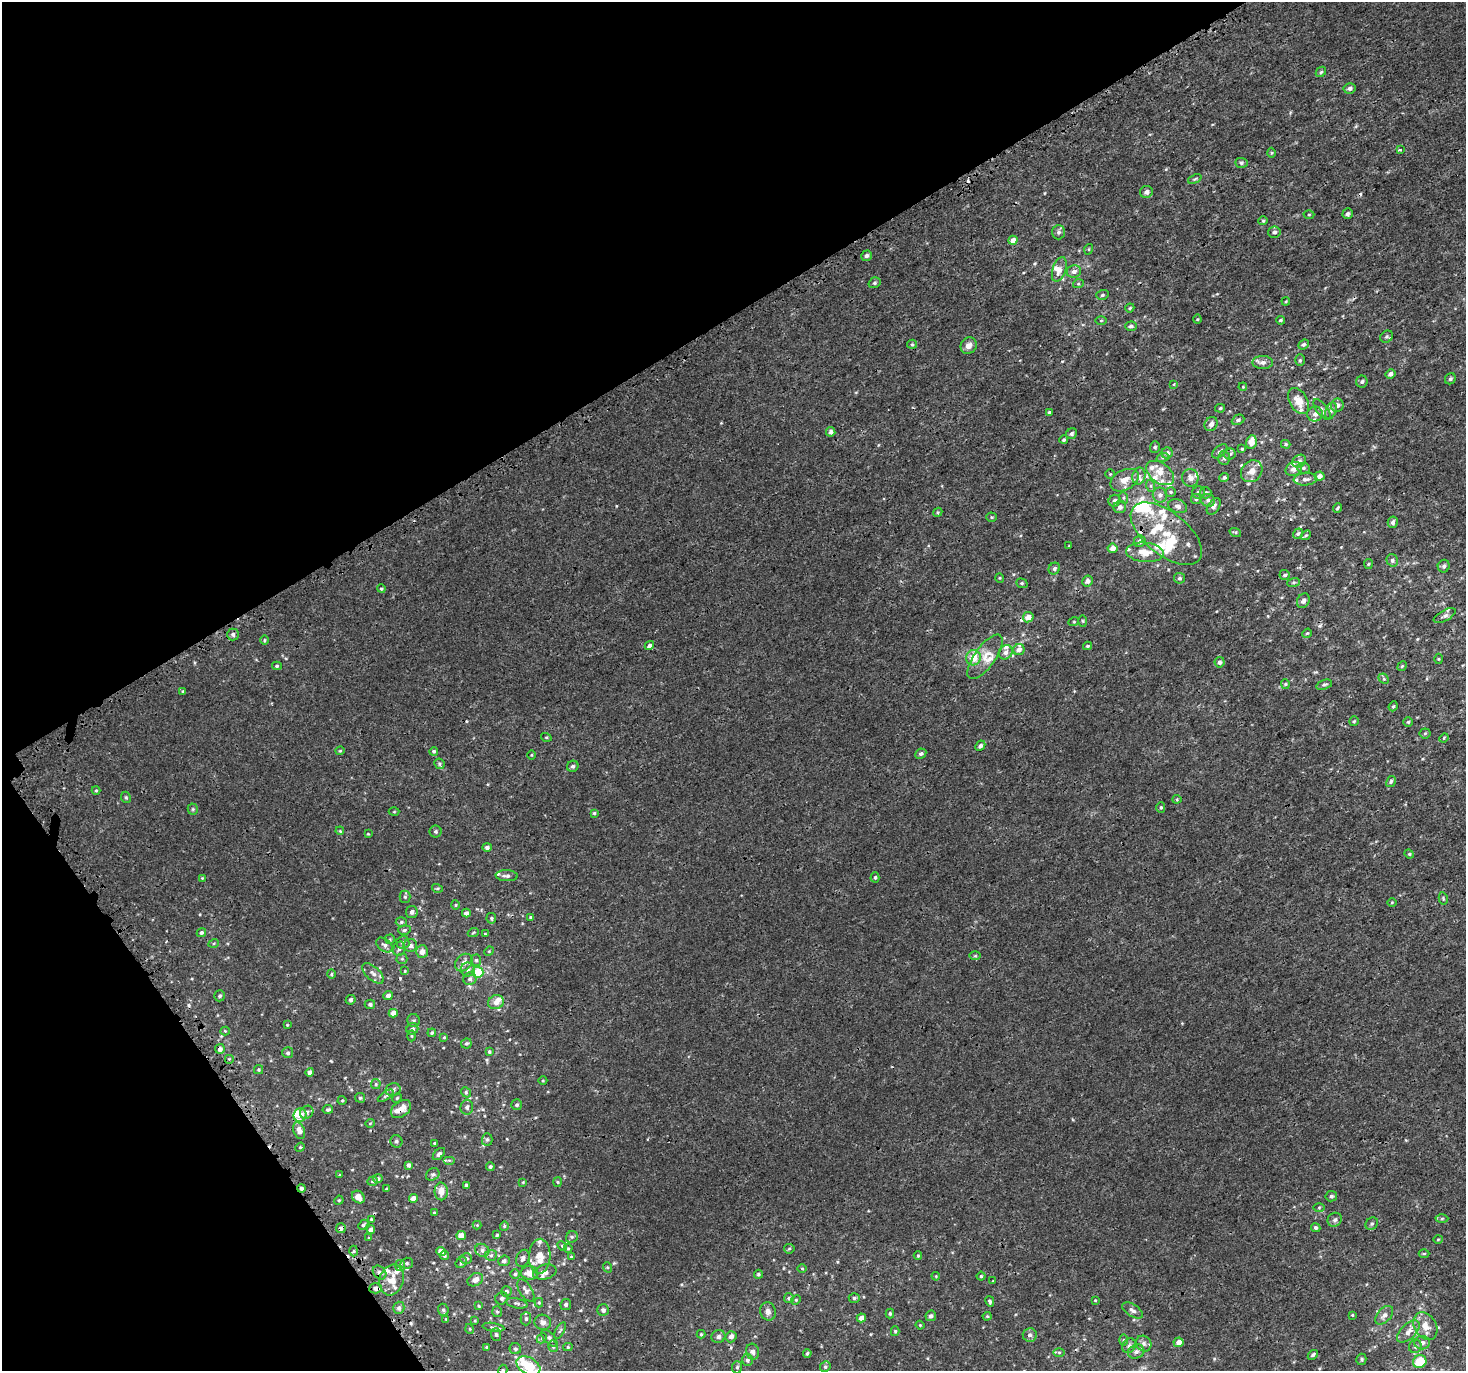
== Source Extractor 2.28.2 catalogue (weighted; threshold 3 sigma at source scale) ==
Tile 5 of 4 x 4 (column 1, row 2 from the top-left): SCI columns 155-1618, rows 2976-4344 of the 6079 x 5980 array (HDU 1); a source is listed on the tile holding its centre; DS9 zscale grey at full resolution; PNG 1468 x 1373 px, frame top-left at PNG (2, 2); each listed source drawn as its Kron ellipse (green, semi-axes under 4 px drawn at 4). Shown black and unused: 30% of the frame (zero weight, under 3 of 4 exposures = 5% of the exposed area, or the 3 px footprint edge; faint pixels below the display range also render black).
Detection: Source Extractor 2.28.2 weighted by HDU 2 'WHT'; one run over the whole footprint, this tile lists its part. Background 6.68e-04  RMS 0.0014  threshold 0.00613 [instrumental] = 3 sigma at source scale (4.5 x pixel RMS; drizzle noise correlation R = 1.50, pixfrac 1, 0.0396/0.0396 arcsec/px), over >= 5 px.
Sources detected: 411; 2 inside a brighter object's white glare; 6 cosmic-ray / hot-pixel residue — neither listed nor drawn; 45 inside a brighter listed object's ellipse — not listed separately; the other 358 listed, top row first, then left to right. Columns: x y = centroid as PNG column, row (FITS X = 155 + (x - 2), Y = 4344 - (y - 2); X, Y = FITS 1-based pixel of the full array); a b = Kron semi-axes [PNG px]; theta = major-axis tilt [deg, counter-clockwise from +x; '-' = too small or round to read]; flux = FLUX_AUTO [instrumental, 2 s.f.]
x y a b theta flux
1321 72 6 4 46 0.2
1349 88 6 5 - 0.45
1400 150 3 3 - 0.46
1271 153 5 3 - 0.13
1241 163 6 5 - 0.23
1195 179 7 3 23 0.17
1146 192 6 6 - 0.5
1348 214 5 5 - 0.31
1309 215 5 3 - 0.14
1263 221 4 4 - 0.16
1058 232 7 6 - 0.35
1274 232 6 5 - 0.32
1013 240 5 4 - 0.85
1089 249 5 3 - 0.12
866 256 5 5 - 0.35
1059 269 13 6 72 0.93
1074 271 7 6 - 0.56
874 283 6 5 - 0.24
1078 284 5 3 - 0.14
1102 295 6 4 18 0.23
1286 301 4 3 - 0.11
1130 308 5 3 - 0.15
1197 319 4 4 - 0.14
1101 320 5 3 - 0.14
1280 320 4 3 - 0.18
1131 326 6 4 3 0.3
1387 337 7 5 39 0.25
912 344 5 4 - 0.18
1303 344 5 4 - 0.27
969 346 8 7 - 0.74
1300 360 6 5 - 0.23
1263 362 10 6 -1 0.58
1391 374 5 4 - 0.54
1450 379 6 5 - 0.26
1362 382 6 5 - 0.29
1174 384 4 2 - 0.083
1243 387 4 3 - 0.11
1298 401 14 9 -59 1.6
1337 405 6 6 - 0.44
1220 408 5 4 - 0.21
1322 410 12 5 -53 0.4
1331 411 9 5 69 0.33
1049 412 4 3 - 0.17
1315 414 8 7 - 0.55
1238 420 6 5 - 0.31
1211 424 7 6 - 0.59
831 432 5 4 - 0.5
1071 434 6 5 - 0.33
1064 439 4 4 - 0.19
1251 442 7 5 75 1.3
1286 444 5 4 - 0.16
1155 447 5 5 - 0.22
1242 449 3 3 - 0.13
1220 451 9 5 42 0.35
1167 453 5 5 - 0.58
1230 454 5 5 - 0.26
1163 457 6 4 18 0.22
1224 458 7 6 - 0.32
1299 461 7 6 - 0.41
1303 468 6 5 - 0.25
1294 469 8 6 25 0.55
1252 471 12 10 46 1.1
1160 473 16 10 -36 1.4
1110 474 4 4 - 0.13
1139 476 8 6 77 0.6
1319 476 5 4 - 0.69
1224 477 5 4 - 0.28
1190 478 9 8 - 0.61
1305 479 11 6 4 0.54
1124 480 15 10 28 1.5
1151 486 6 4 -72 0.19
1170 492 5 4 - 0.16
1198 492 6 6 - 0.36
1206 493 6 5 - 0.29
1160 495 7 7 - 0.5
1124 498 6 4 -71 0.19
1196 499 5 5 - 0.21
1208 500 7 6 - 0.46
1114 501 6 5 - 0.47
1178 506 9 6 -20 0.51
1214 506 9 5 57 0.43
1120 507 6 6 - 0.62
1337 508 5 3 - 0.16
938 512 5 3 - 0.14
992 517 5 4 - 0.15
1393 522 5 5 - 0.34
1235 532 6 4 -18 0.16
1166 534 42 21 -38 5.1
1298 534 5 4 - 0.25
1306 535 5 4 - 0.17
1140 541 6 5 - 0.52
1069 546 3 2 - 0.097
1112 548 5 4 - 0.91
1145 552 19 10 -5 1.8
1392 560 6 5 - 0.29
1368 564 5 4 - 0.15
1444 566 6 6 - 0.33
1054 568 6 5 - 0.3
1285 575 5 5 - 0.25
1000 578 5 3 - 0.11
1179 578 5 5 - 0.28
1087 581 5 5 - 0.49
1022 583 6 4 -20 0.2
1294 583 6 3 19 0.15
381 589 4 4 - 0.19
1303 601 7 6 - 0.43
1445 616 12 5 28 0.43
1028 617 5 5 - 1.1
1074 621 5 3 - 0.12
1083 621 5 3 - 0.13
1307 633 5 4 - 0.16
233 634 6 6 - 0.33
264 640 5 3 - 0.13
649 646 5 3 - 3.4
1087 646 4 3 - 0.19
1019 650 6 5 - 0.6
1006 652 7 6 - 0.6
985 657 26 10 54 1.9
973 658 8 7 - 2
1439 659 5 3 - 0.12
1220 662 5 5 - 0.42
277 666 5 4 - 0.19
1402 666 5 4 - 0.14
1384 679 6 4 -44 0.19
1285 684 5 4 - 0.18
1324 685 8 4 19 0.25
183 691 4 3 - 0.16
1393 706 5 4 - 0.18
1354 721 5 5 - 0.17
1408 722 5 5 - 0.19
1425 733 5 5 - 0.17
546 737 5 3 - 0.13
1444 738 5 4 - 0.14
980 746 6 4 45 0.37
340 751 4 4 - 0.14
434 751 4 4 - 0.21
921 754 6 5 - 0.32
532 755 4 3 - 0.11
439 764 5 5 - 0.23
573 766 6 5 - 0.32
1391 781 6 4 61 0.23
96 790 4 4 - 0.13
126 797 6 4 -67 0.21
1177 799 4 4 - 0.13
1161 807 5 4 - 0.18
193 809 5 5 - 0.18
394 812 5 3 - 0.11
594 813 4 4 - 0.15
340 831 4 3 - 0.11
436 831 6 6 - 0.24
368 834 4 3 - 0.1
487 847 5 4 - 0.4
1409 854 5 4 - 0.15
507 876 11 5 -3 0.4
875 877 5 4 - 0.2
202 878 4 4 - 0.11
437 888 5 3 - 0.16
405 897 6 5 - 0.24
1443 898 6 4 -80 0.18
1392 902 4 3 - 0.11
456 905 5 3 - 0.13
412 912 6 5 - 0.39
466 913 4 4 - 0.53
530 917 4 4 - 0.19
491 918 5 5 - 0.22
401 922 5 4 - 0.2
404 930 6 4 17 0.24
201 933 5 4 - 0.25
473 933 5 3 - 0.13
485 934 4 3 - 0.11
390 939 5 5 - 0.16
214 943 5 3 - 0.13
403 943 6 6 - 0.34
384 945 9 6 -38 0.46
410 945 6 6 - 0.53
399 949 7 5 72 0.31
489 951 5 4 - 0.13
422 952 6 6 - 0.77
975 956 6 4 1 0.15
402 959 5 5 - 0.19
476 960 5 5 - 0.25
464 963 10 7 47 0.67
468 970 7 7 - 0.42
405 971 4 3 - 0.1
478 972 5 5 - 3.9
373 973 13 6 -42 0.58
331 974 4 4 - 0.17
470 979 6 6 - 0.38
220 996 5 5 - 0.28
388 996 5 4 - 0.49
351 1000 5 4 - 0.29
496 1002 8 7 - 0.77
370 1004 5 4 - 0.3
393 1013 4 4 - 0.95
414 1020 6 6 - 0.29
287 1025 4 3 - 0.1
412 1029 6 5 - 0.37
225 1031 4 4 - 0.14
432 1033 4 3 - 0.19
412 1036 5 3 - 0.15
444 1037 3 3 - 0.12
466 1043 5 5 - 0.24
220 1049 5 4 - 0.5
489 1052 3 3 - 0.18
288 1053 5 5 - 0.31
229 1059 5 5 - 0.15
258 1070 5 4 - 0.17
310 1072 4 4 - 0.5
543 1081 4 3 - 0.11
376 1084 5 4 - 0.18
393 1090 8 6 11 0.4
466 1092 5 4 - 0.18
386 1096 9 4 35 0.25
360 1098 5 5 - 0.24
397 1098 5 4 - 0.16
342 1100 4 4 - 0.14
517 1105 5 5 - 0.28
467 1107 7 6 - 0.38
328 1109 5 4 - 0.23
401 1109 11 7 37 1.2
307 1112 7 6 - 0.3
300 1115 7 6 - 1.1
370 1123 4 3 - 0.1
299 1131 8 5 -70 0.83
487 1139 6 5 - 0.27
396 1141 6 6 - 0.32
434 1143 4 3 - 0.12
300 1147 5 4 - 0.15
439 1154 7 4 45 0.31
449 1160 6 4 0 0.18
409 1165 4 4 - 0.38
490 1166 4 4 - 0.22
433 1174 7 5 35 0.27
340 1175 3 3 - 0.13
378 1179 5 4 - 0.3
372 1181 5 4 - 0.18
523 1182 4 4 - 0.11
557 1182 5 3 - 0.14
466 1185 4 4 - 0.19
301 1188 4 4 - 0.32
386 1189 4 3 - 0.15
441 1191 9 6 -89 1.1
1331 1196 6 5 - 0.23
358 1197 7 5 -44 0.87
413 1198 4 4 - 0.86
339 1200 5 3 - 0.13
1319 1207 5 4 - 0.14
434 1213 4 3 - 0.19
1442 1218 6 4 1 0.19
371 1219 4 3 - 0.11
1335 1220 7 6 - 0.4
1372 1224 7 5 44 0.28
363 1225 6 4 45 0.19
477 1225 4 4 - 0.11
504 1226 5 4 - 0.15
341 1228 5 5 - 0.42
1316 1228 5 4 - 0.25
371 1230 4 4 - 0.76
497 1235 4 3 - 0.17
461 1236 5 4 - 0.88
572 1237 6 5 - 0.25
369 1238 4 4 - 0.12
1438 1239 5 3 - 0.13
562 1246 5 4 - 0.19
568 1248 4 4 - 0.13
789 1249 5 4 - 0.19
482 1250 7 6 - 0.47
354 1251 5 3 - 0.16
441 1252 5 4 - 1.3
1424 1254 5 3 - 0.14
491 1255 6 5 - 0.29
444 1256 4 4 - 0.2
540 1256 17 10 87 2
918 1256 4 4 - 0.12
571 1257 4 4 - 0.14
523 1258 9 6 66 0.48
466 1259 6 5 - 0.33
504 1261 6 5 - 0.36
407 1263 6 5 - 0.25
461 1263 6 5 - 0.22
400 1265 5 5 - 0.31
607 1267 5 3 - 0.14
802 1268 4 3 - 0.1
380 1272 7 6 - 0.34
545 1272 12 7 14 1
530 1273 8 7 - 1.5
515 1274 5 5 - 0.22
758 1274 4 4 - 0.2
936 1276 4 3 - 0.11
981 1276 4 4 - 0.14
391 1280 15 12 73 1.7
475 1280 8 6 31 0.68
993 1281 2 2 - 0.086
376 1288 6 5 - 0.58
506 1291 5 5 - 0.29
526 1291 12 6 -59 0.57
502 1298 6 6 - 0.28
789 1298 5 5 - 0.23
854 1298 5 4 - 0.23
796 1300 5 4 - 0.16
1095 1300 4 3 - 0.11
990 1301 5 4 - 0.22
517 1303 11 5 -11 0.34
539 1303 5 4 - 0.16
566 1305 5 5 - 0.31
479 1306 4 3 - 0.13
399 1308 6 5 - 0.38
443 1310 6 5 - 0.34
603 1310 6 5 - 0.45
1133 1310 11 6 -32 0.5
768 1311 9 7 -75 0.57
497 1312 5 5 - 0.2
890 1314 5 4 - 0.21
1352 1315 4 3 - 0.12
1384 1315 11 6 48 0.62
931 1316 5 5 - 0.39
987 1316 4 4 - 0.14
861 1318 4 4 - 0.65
446 1319 4 3 - 0.11
526 1319 6 5 - 0.28
475 1321 4 3 - 0.11
543 1322 8 7 - 0.58
920 1325 4 4 - 0.13
1425 1326 14 11 -58 1.6
493 1327 11 3 -9 0.28
470 1329 5 3 - 0.1
560 1331 9 4 62 0.23
895 1331 5 4 - 0.19
1408 1332 14 7 44 0.84
701 1334 4 4 - 0.16
496 1335 6 5 - 0.28
1030 1335 7 6 - 0.36
718 1337 7 6 - 0.43
731 1337 6 5 - 0.56
542 1338 6 4 47 0.21
549 1338 10 5 -47 0.36
1123 1340 5 4 - 0.14
1178 1342 5 5 - 0.77
1422 1343 8 6 -2 0.49
1144 1344 8 7 - 0.47
553 1346 6 4 -77 0.22
1129 1346 8 6 56 0.38
1415 1346 7 6 - 0.33
487 1347 4 3 - 0.13
568 1347 4 4 - 0.18
515 1349 5 5 - 0.27
753 1352 8 6 -74 0.55
1059 1352 6 4 -1 0.18
1136 1352 8 7 - 0.51
807 1353 4 3 - 0.19
1313 1355 5 4 - 0.25
1361 1359 5 5 - 0.21
747 1360 6 5 - 0.39
1420 1361 7 6 - 3.5
528 1366 13 8 -29 3.5
737 1367 6 5 - 0.24
825 1367 5 5 - 0.25
503 1370 5 4 - 0.2
Overlapping masked pixels (flux is a lower limit): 7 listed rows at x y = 1140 541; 220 1049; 401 1109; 301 1188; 341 1228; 376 1288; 718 1337
Isophote crosses this tile's border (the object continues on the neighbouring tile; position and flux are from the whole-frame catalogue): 2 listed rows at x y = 528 1366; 503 1370